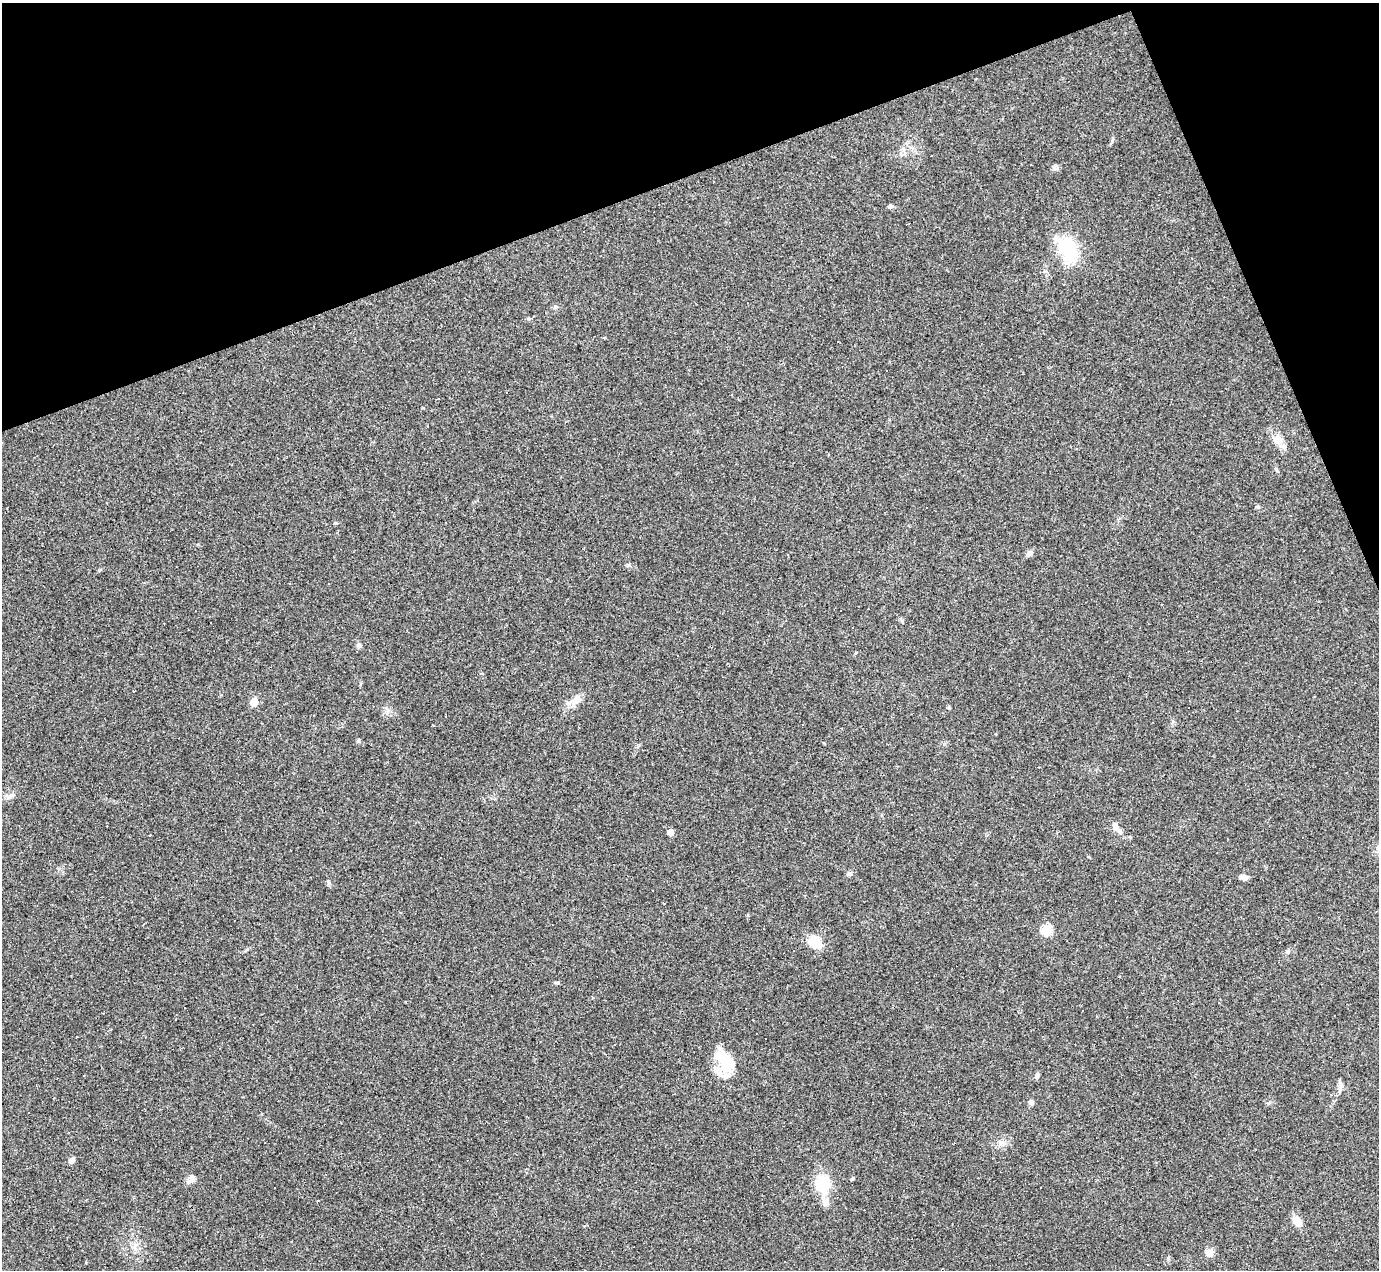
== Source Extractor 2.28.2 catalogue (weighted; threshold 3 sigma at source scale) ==
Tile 3 of 4 x 4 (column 3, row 1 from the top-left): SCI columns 2755-4131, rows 4080-5347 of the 5508 x 5495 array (HDU 1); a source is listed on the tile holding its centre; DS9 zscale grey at full resolution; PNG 1381 x 1272 px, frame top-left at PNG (2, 3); no overlay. Shown black and unused: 18% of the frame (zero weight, under 3 of 4 exposures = <1% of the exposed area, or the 3 px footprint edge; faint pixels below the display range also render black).
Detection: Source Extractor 2.28.2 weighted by HDU 2 'WHT'; one run over the whole footprint, this tile lists its part. Background 0.232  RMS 0.0082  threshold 0.0367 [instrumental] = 3 sigma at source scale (4.5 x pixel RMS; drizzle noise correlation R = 1.50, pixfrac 1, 0.05/0.05 arcsec/px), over >= 5 px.
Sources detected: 57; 15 cosmic-ray / hot-pixel residue — not listed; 1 inside a brighter listed object's ellipse — not listed separately; the other 41 listed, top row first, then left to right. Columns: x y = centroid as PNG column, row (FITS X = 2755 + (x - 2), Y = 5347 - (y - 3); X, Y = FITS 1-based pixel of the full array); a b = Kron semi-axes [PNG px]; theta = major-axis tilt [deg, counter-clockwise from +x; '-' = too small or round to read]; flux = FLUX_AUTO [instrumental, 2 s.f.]
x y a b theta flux
1055 167 7 4 72 1.6
891 206 7 5 -1 1.6
1068 249 32 17 -63 43
556 307 6 3 -19 1.2
1277 440 17 9 -21 6.8
927 507 3 3 - 2.6
335 523 5 3 - 0.81
1029 553 8 6 33 2.5
290 583 2 2 - 0.59
359 646 7 6 - 2
856 653 3 3 - 2
677 655 2 2 - 0.56
575 701 15 9 52 6.5
254 702 6 5 - 15
802 725 3 2 - 0.7
358 741 6 4 86 1.2
10 796 11 5 26 2.7
1116 827 14 7 -60 4.3
670 832 5 5 - 6.3
849 874 6 6 - 1.6
1244 877 9 6 -10 3.7
1047 930 6 6 - 39
815 942 11 9 -43 22
1280 942 3 2 - 0.94
77 1037 2 2 - 0.58
614 1045 3 2 - 0.49
726 1062 29 16 -57 32
84 1075 3 2 - 0.48
1037 1076 7 6 - 1.9
1340 1085 13 6 -87 3
1031 1103 7 5 -30 1.6
29 1113 3 2 - 0.84
69 1132 3 2 - 0.51
72 1160 7 6 - 2.8
527 1173 4 3 - 0.72
192 1177 8 5 -31 2.2
852 1179 4 4 - 1.3
822 1183 18 15 -86 26
826 1202 11 9 -79 4.8
1297 1221 12 8 -55 7.8
1209 1253 9 9 - 4.6
Unlisted compact peaks at least as high as the median listed source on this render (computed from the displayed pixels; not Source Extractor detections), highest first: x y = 558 983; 628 565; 1168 1258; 329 883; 99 570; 1258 507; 1112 141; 1288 952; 902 621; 1277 471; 529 319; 247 949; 949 708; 1000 1144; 388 711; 1268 1103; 1089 857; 748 915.